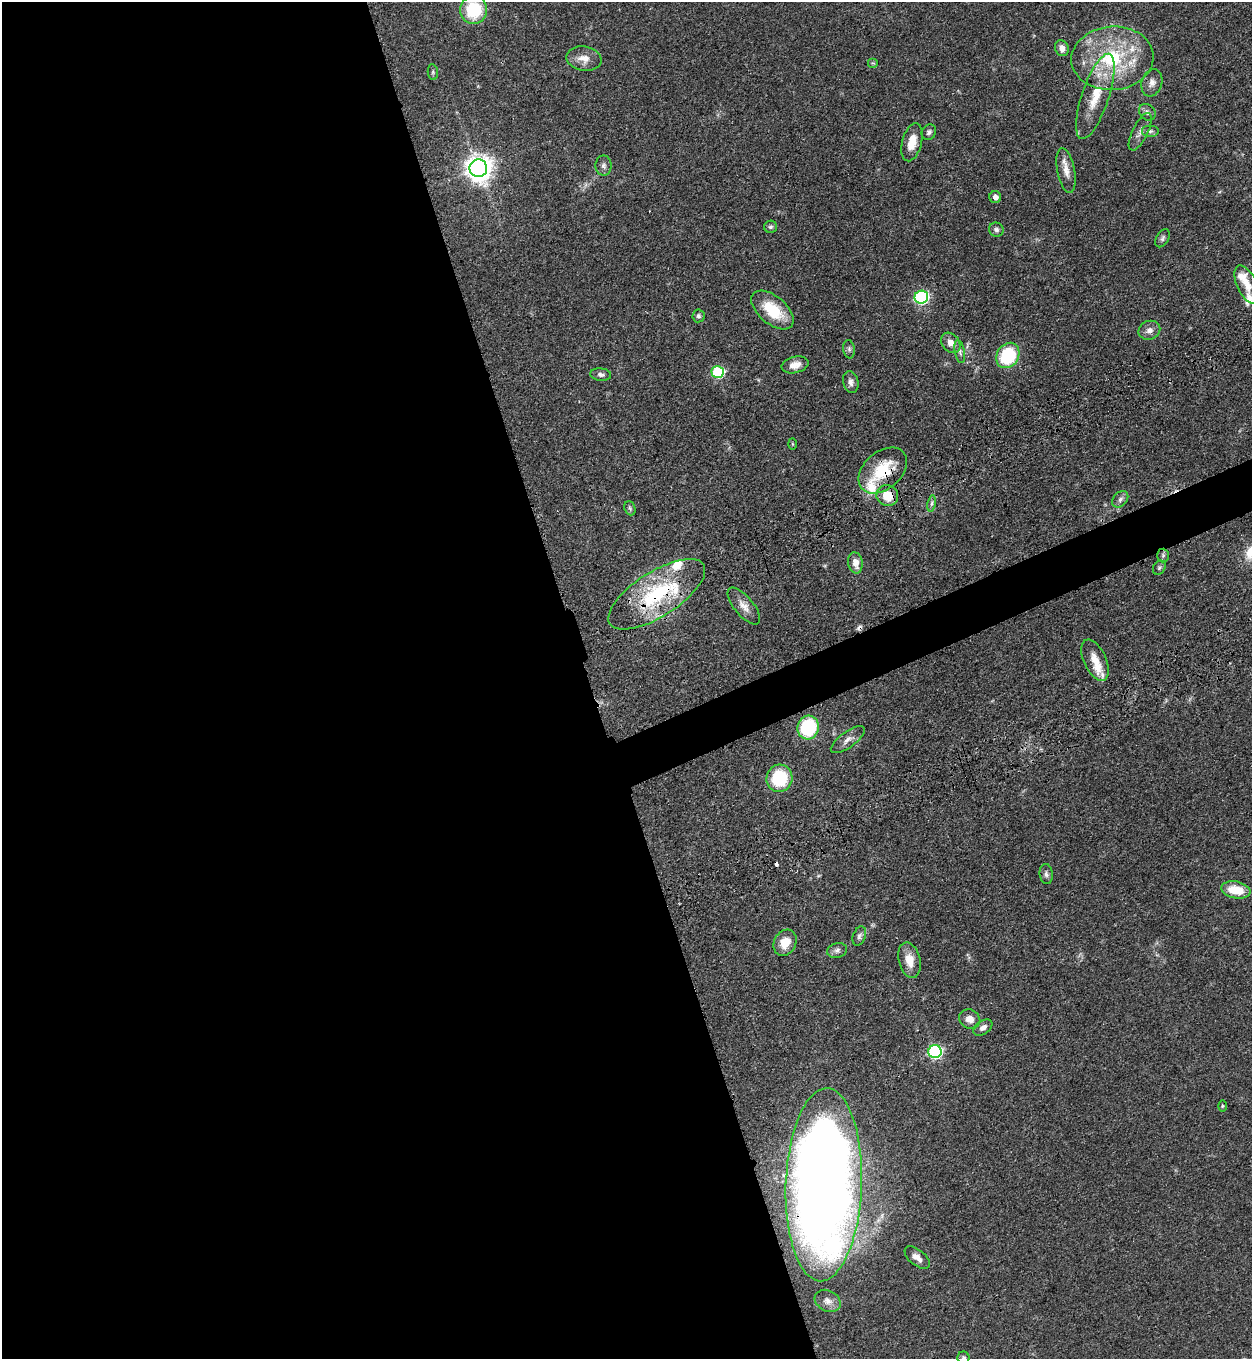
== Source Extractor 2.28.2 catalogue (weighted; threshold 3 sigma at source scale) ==
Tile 9 of 4 x 4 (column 1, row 3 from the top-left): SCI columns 459-1708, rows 1544-2900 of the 5704 x 5798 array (HDU 1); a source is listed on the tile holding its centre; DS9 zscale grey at full resolution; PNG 1254 x 1361 px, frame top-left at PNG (2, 2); each listed source drawn as its Kron ellipse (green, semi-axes under 4 px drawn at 4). Shown black and unused: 49% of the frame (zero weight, under 3 of 4 exposures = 11% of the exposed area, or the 3 px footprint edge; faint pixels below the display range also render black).
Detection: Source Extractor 2.28.2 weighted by HDU 2 'WHT'; one run over the whole footprint, this tile lists its part. Background 0.0514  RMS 0.0041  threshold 0.0187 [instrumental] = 3 sigma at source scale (4.5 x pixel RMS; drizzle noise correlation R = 1.50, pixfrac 1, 0.05/0.05 arcsec/px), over >= 5 px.
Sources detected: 73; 1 too faint to see at this stretch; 2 cosmic-ray / hot-pixel residue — neither listed nor drawn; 8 inside a brighter listed object's ellipse — not listed separately; the other 62 listed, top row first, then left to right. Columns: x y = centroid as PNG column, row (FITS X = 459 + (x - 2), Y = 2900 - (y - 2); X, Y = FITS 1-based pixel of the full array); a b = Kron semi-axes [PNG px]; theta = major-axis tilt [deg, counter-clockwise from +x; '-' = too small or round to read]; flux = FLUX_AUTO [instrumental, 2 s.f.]
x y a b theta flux
474 10 14 13 - 21
1062 48 8 6 -67 2.7
1112 58 41 31 4 36
584 59 18 12 -10 4.4
873 63 5 5 - 0.52
433 72 8 5 -83 0.74
1152 83 14 10 72 2.6
1095 96 45 13 71 14
1147 112 9 7 -46 1.5
1150 131 9 6 0 1.2
929 132 8 7 - 1.2
1140 132 20 7 64 2.9
912 142 19 9 76 5.5
604 166 10 8 -90 1.5
478 168 9 9 - 440
1066 171 23 8 -79 4.4
995 197 6 6 - 2
770 227 6 6 - 0.87
996 230 7 7 - 1.2
1163 238 10 6 60 1.1
1247 285 21 10 -65 4.5
921 297 7 6 - 62
772 310 25 14 -40 15
698 316 6 6 - 0.93
1149 330 11 9 23 2.4
951 343 11 8 -50 3
849 349 9 5 -82 1.1
960 352 12 5 -78 1.2
1008 355 13 11 56 25
795 365 14 8 13 3.5
718 372 6 6 - 31
601 375 10 6 -6 1.4
851 382 11 7 -77 1.7
792 444 6 4 -88 0.44
883 470 28 18 41 18
887 495 11 10 - 8.3
1120 499 9 6 47 1.5
932 504 8 4 81 1
630 508 7 5 -68 0.83
1163 555 7 6 - 1
855 563 10 7 -81 3.8
1159 568 7 6 - 0.92
657 594 55 22 32 37
744 606 22 9 -50 3.8
1095 660 22 11 -65 5.6
808 728 12 10 76 29
848 740 20 8 36 2.9
779 778 14 13 - 20
1046 874 10 6 -83 1.3
1236 890 15 8 -10 9.2
859 936 10 6 68 1.3
785 943 14 11 62 6.4
837 950 10 7 15 1.6
909 960 18 11 -76 5.8
970 1019 11 9 -31 3.5
983 1028 10 6 34 1.9
935 1052 6 6 - 62
1222 1106 6 4 89 0.4
824 1185 97 38 88 620
917 1258 15 7 -39 2.7
828 1301 13 10 -28 2.7
963 1358 6 6 - 0.8
Overlapping masked pixels (flux is a lower limit): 5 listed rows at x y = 1095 96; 883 470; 887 495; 657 594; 824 1185
Isophote crosses this tile's border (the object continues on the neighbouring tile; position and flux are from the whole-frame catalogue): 2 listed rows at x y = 474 10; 963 1358